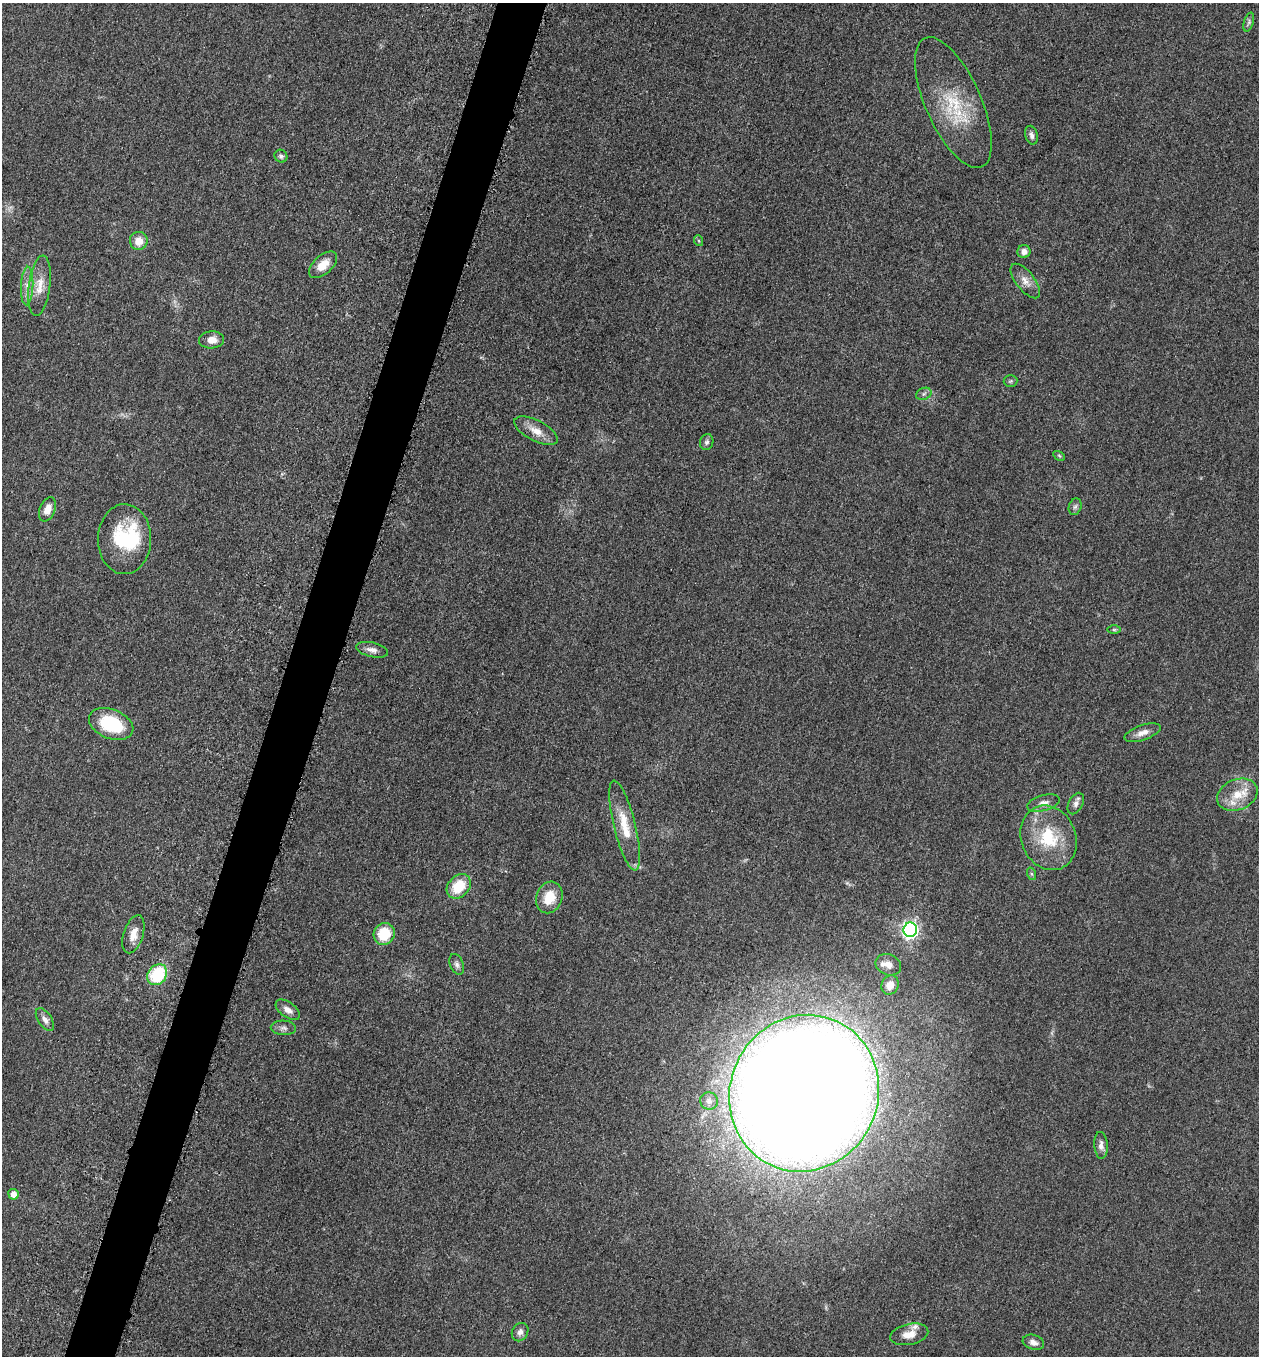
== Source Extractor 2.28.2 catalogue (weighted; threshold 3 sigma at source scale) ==
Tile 7 of 4 x 4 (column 3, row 2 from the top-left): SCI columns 2713-3969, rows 2723-4076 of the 5506 x 5461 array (HDU 1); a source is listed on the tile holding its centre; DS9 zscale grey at full resolution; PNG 1261 x 1358 px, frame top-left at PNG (2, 3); each listed source drawn as its Kron ellipse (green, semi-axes under 4 px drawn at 4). Shown black and unused: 4% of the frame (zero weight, under 3 of 5 exposures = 4% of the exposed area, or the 3 px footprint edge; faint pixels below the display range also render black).
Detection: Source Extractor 2.28.2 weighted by HDU 2 'WHT'; one run over the whole footprint, this tile lists its part. Background 0.0603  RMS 0.0062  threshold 0.0277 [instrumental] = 3 sigma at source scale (4.5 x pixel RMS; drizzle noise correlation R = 1.50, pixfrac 1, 0.05/0.05 arcsec/px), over >= 5 px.
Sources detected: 52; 1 inside a brighter object's white glare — neither listed nor drawn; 2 inside a brighter listed object's ellipse — not listed separately; the other 49 listed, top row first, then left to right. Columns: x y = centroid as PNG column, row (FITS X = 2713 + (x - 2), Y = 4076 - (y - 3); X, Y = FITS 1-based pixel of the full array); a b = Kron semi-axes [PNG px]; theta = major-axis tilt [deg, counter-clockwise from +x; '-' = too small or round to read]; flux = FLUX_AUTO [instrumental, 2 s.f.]
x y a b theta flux
1249 22 10 5 72 1.5
953 103 70 28 -66 40
1032 135 9 6 -76 2.3
281 156 7 6 - 1.5
139 241 9 9 - 7.6
699 241 5 3 - 0.67
1024 252 6 6 - 3.7
323 265 17 9 43 8.5
1025 281 21 9 -52 5.9
27 286 19 6 87 5
40 286 30 11 83 9.9
211 340 12 8 3 6
1011 381 7 6 - 1.2
924 394 8 6 22 1.6
536 431 24 10 -27 8.6
707 442 8 6 71 1.7
1059 456 6 4 -31 0.81
1075 507 8 6 72 1.9
47 509 13 7 68 6.2
124 539 35 26 89 40
1114 630 7 4 0 1.1
372 650 16 7 -13 3.8
111 724 23 14 -22 34
1143 733 19 7 19 4.8
1237 795 21 15 22 13
1043 803 16 8 16 4.3
1076 804 11 7 63 2.9
625 825 46 11 -76 18
1049 838 33 27 -68 33
1032 874 6 4 -70 1
459 886 14 10 46 19
549 897 16 13 69 12
910 930 7 7 - 200
133 934 20 10 72 7.5
384 934 11 10 - 20
457 964 11 6 -69 2.3
888 965 13 10 -24 5.7
157 975 11 9 52 34
890 985 10 8 62 7.7
288 1010 14 7 -36 4.3
45 1020 13 6 -56 3.2
283 1028 12 7 -3 2.5
804 1093 79 74 65 3400
709 1101 9 8 - 2.9
1101 1145 13 7 -86 3.3
13 1194 5 5 - 5.6
520 1332 9 8 - 3.1
909 1334 19 10 13 7.6
1033 1342 11 7 -18 3.4